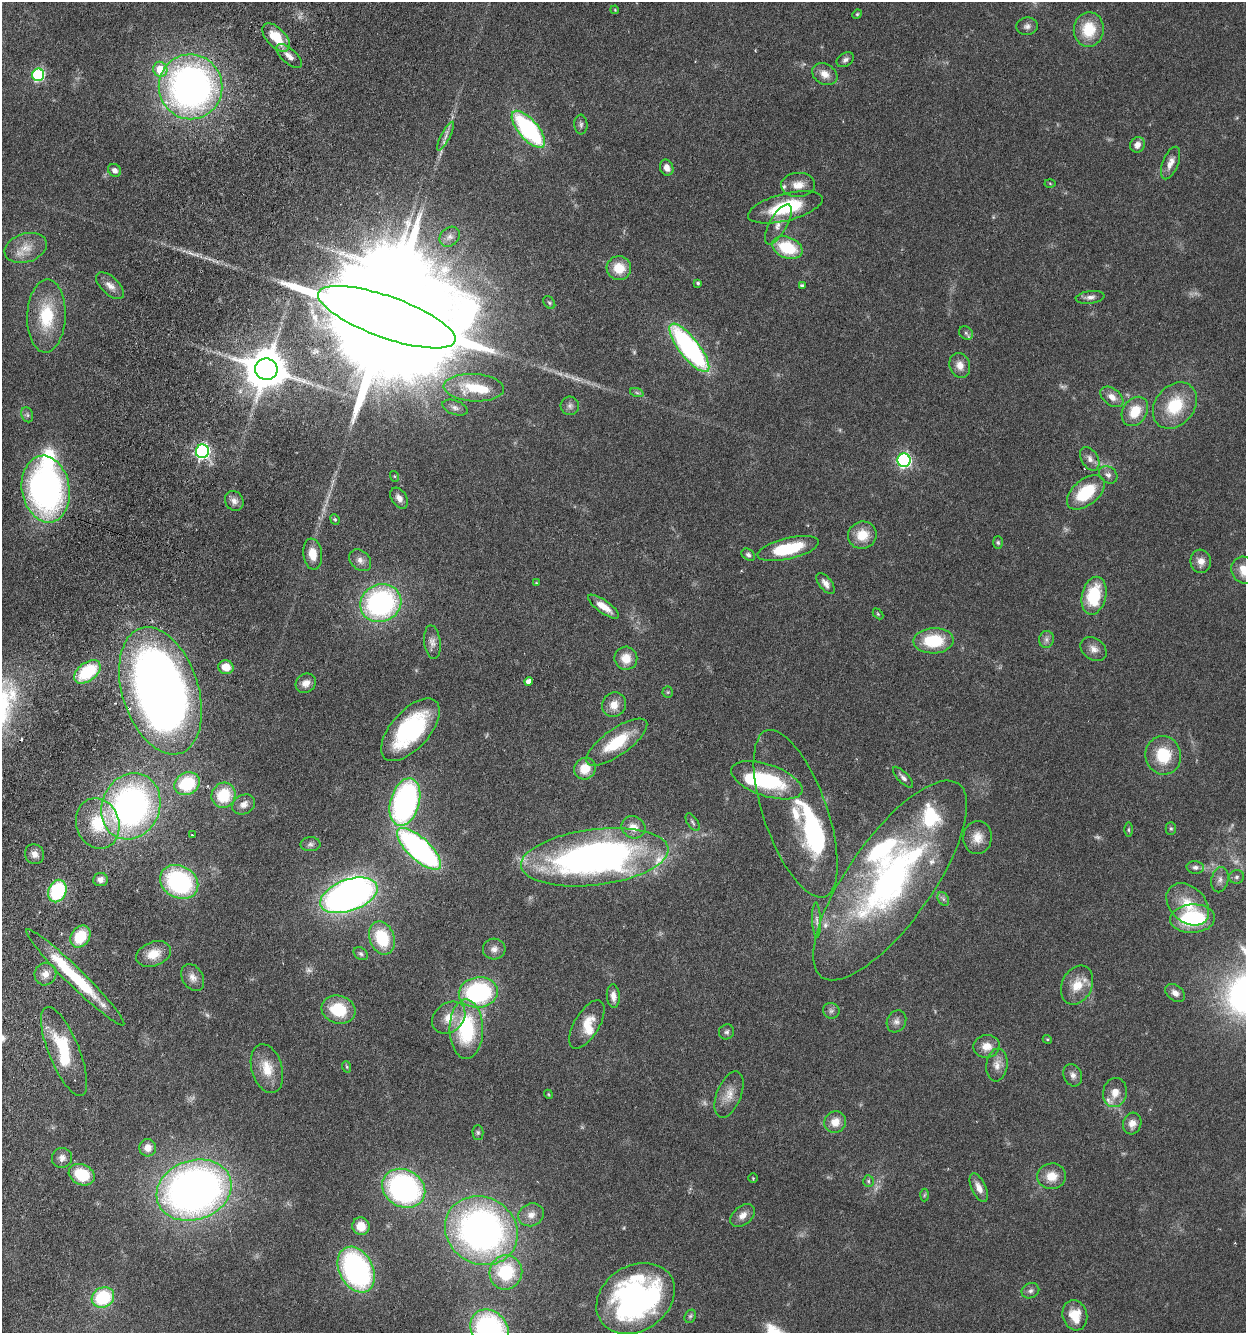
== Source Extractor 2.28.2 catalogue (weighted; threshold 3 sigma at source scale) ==
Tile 7 of 4 x 4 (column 3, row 2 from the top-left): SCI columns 2806-4049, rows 2697-4027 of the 5510 x 5381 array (HDU 1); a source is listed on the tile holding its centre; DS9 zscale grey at full resolution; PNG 1248 x 1335 px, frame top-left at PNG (2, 2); each listed source drawn as its Kron ellipse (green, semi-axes under 4 px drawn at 4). Shown black and unused: <1% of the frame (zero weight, under 3 of 6 exposures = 4% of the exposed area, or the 3 px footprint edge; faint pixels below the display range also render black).
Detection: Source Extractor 2.28.2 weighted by HDU 2 'WHT'; one run over the whole footprint, this tile lists its part. Background 0.0651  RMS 0.0032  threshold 0.0132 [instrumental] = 3 sigma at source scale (4.09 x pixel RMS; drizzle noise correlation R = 1.36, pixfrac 0.8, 0.05/0.05 arcsec/px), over >= 5 px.
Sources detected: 198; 9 too faint to see at this stretch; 7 inside a brighter object's white glare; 1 long thin detection or spike segment (spike, bleed or trail) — neither listed nor drawn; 11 inside a brighter listed object's ellipse — not listed separately; the other 170 listed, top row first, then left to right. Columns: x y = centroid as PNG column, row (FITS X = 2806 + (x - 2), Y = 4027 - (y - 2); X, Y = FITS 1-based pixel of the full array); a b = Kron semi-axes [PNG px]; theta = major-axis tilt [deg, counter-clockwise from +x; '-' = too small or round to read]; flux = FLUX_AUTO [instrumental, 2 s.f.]
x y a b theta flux
615 10 4 3 - 0.27
857 14 5 4 - 0.37
1027 26 11 8 8 1.4
1089 29 17 15 82 9.9
276 37 17 9 -46 8.9
289 56 16 7 -42 2.4
845 60 9 6 33 1
160 69 7 7 - 7.8
825 74 13 10 -30 2.9
38 75 6 6 - 39
191 87 32 31 - 150
581 125 10 6 -85 0.88
528 129 23 10 -49 46
446 136 16 4 63 1.5
1137 145 8 7 - 2
1170 163 17 8 68 2.4
667 168 8 6 -66 2.1
115 170 7 6 - 1.4
1050 183 5 3 - 0.29
798 185 17 12 3 3.4
785 207 38 13 14 17
778 224 22 9 61 2.8
450 237 11 9 42 1.6
26 248 22 14 17 5.1
787 248 16 10 -21 13
619 268 12 12 - 6.5
698 283 4 3 - 0.51
110 286 17 9 -42 2.4
802 286 4 3 - 0.72
1090 297 14 6 7 1.5
549 303 7 5 -49 0.56
46 316 36 19 88 15
387 317 72 21 -20 24000
966 333 7 6 - 0.79
689 348 30 10 -52 64
960 365 13 10 -71 2.7
266 369 11 10 - 1100
474 388 30 13 -3 12
637 393 7 4 -19 0.55
1112 397 13 8 -37 2.6
570 406 9 9 - 1.2
1175 406 25 19 51 13
455 408 13 7 -21 1.4
1135 411 16 12 56 7.1
27 415 8 5 -69 0.75
202 451 7 6 - 73
1090 459 13 8 -60 1.9
904 460 7 6 - 62
1108 475 10 8 -39 1.4
394 476 5 3 - 0.29
46 489 33 24 -81 100
1086 492 22 12 40 14
399 498 11 7 -58 2
234 501 10 9 - 1.7
335 519 5 4 - 0.41
862 535 14 13 - 6.2
998 543 6 5 - 0.49
788 549 31 10 13 16
313 554 15 9 -82 4.5
748 555 7 5 -39 0.78
360 560 12 9 -42 1.8
1201 561 12 10 -82 2.4
1245 570 14 13 - 5.4
536 583 4 4 - 0.26
826 583 12 6 -51 1.7
1094 596 19 12 77 15
381 603 21 18 23 59
603 607 18 6 -35 4.1
878 614 6 4 -45 0.36
1046 639 8 7 - 1.1
934 641 20 12 2 14
432 642 17 8 -83 1.9
1094 649 14 10 -37 2.2
626 658 11 11 - 4.4
226 667 8 7 - 4.9
87 672 15 9 37 16
529 681 4 4 - 1.6
306 683 11 9 31 2.3
160 691 66 38 -72 300
668 692 5 5 - 0.42
614 705 12 11 - 3.5
410 730 38 19 48 35
617 742 36 13 35 12
1163 755 19 18 - 11
585 769 11 10 - 5.3
903 777 14 5 -47 1.2
767 780 37 16 -19 25
187 784 13 11 29 16
224 795 13 11 58 11
405 802 24 14 74 81
244 804 12 9 31 2.1
131 806 34 29 67 110
796 814 88 32 -70 22
693 822 10 5 -57 0.67
98 824 26 21 -72 14
633 827 12 10 -31 3.2
1171 829 6 5 - 0.53
1129 830 7 3 -89 0.43
192 835 3 2 - 0.26
977 837 16 14 84 4
310 844 10 7 1 1
419 849 28 11 -43 83
34 854 10 9 - 2.1
595 857 74 28 7 150
1195 867 9 6 -6 1.1
1237 877 7 6 - 0.95
100 880 7 6 - 1.5
890 880 119 42 55 96
1220 880 13 8 78 1.7
179 882 20 16 -29 41
57 891 11 9 68 24
349 895 30 15 20 130
943 899 7 5 -60 0.67
1188 904 24 17 -44 8
1192 919 22 14 3 23
817 920 18 4 -88 1.3
80 936 12 9 54 11
382 938 17 12 -70 14
494 949 11 10 - 1.9
153 954 18 12 21 5
361 954 8 5 -33 0.71
45 974 11 11 - 2.7
75 977 68 9 -44 23
193 977 14 10 -59 2.2
1077 985 20 15 65 6.2
478 992 19 15 8 42
1175 993 11 7 -38 1.7
613 996 12 6 -85 2
338 1010 17 14 -16 12
831 1011 8 7 - 1
449 1018 18 14 41 5
896 1021 11 9 62 1.5
587 1024 27 12 59 5.8
466 1029 29 17 -89 25
727 1032 8 7 - 0.8
1047 1039 4 3 - 0.29
987 1046 13 11 8 3.3
64 1051 48 15 -68 16
997 1065 16 10 83 2.7
347 1067 6 3 -71 0.4
267 1069 25 15 -73 6.8
1073 1075 11 9 -66 1.6
1115 1093 14 12 78 3.4
548 1094 4 3 - 0.28
729 1094 24 12 69 4.1
835 1122 11 10 - 3.6
1132 1123 11 9 73 2.3
478 1133 7 5 -89 0.57
148 1148 8 8 - 2.7
62 1158 10 10 - 1.7
82 1175 13 10 -25 11
1052 1176 14 13 - 5.1
753 1178 5 4 - 0.33
868 1181 5 5 - 0.51
404 1188 22 18 -30 68
979 1188 15 7 -65 2.6
194 1190 38 29 19 200
924 1195 6 4 87 0.42
531 1215 13 11 27 2.5
743 1215 14 9 42 2.4
361 1226 9 8 - 4.5
481 1231 37 33 -32 130
356 1270 24 16 -62 69
506 1272 17 16 - 19
1030 1291 9 7 24 1
103 1297 11 10 - 19
636 1298 41 32 33 87
1075 1315 15 12 -75 6.1
690 1316 7 5 67 0.57
490 1329 21 18 -51 60
Isophote crosses this tile's border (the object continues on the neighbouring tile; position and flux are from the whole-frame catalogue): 2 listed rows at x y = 1245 570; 490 1329